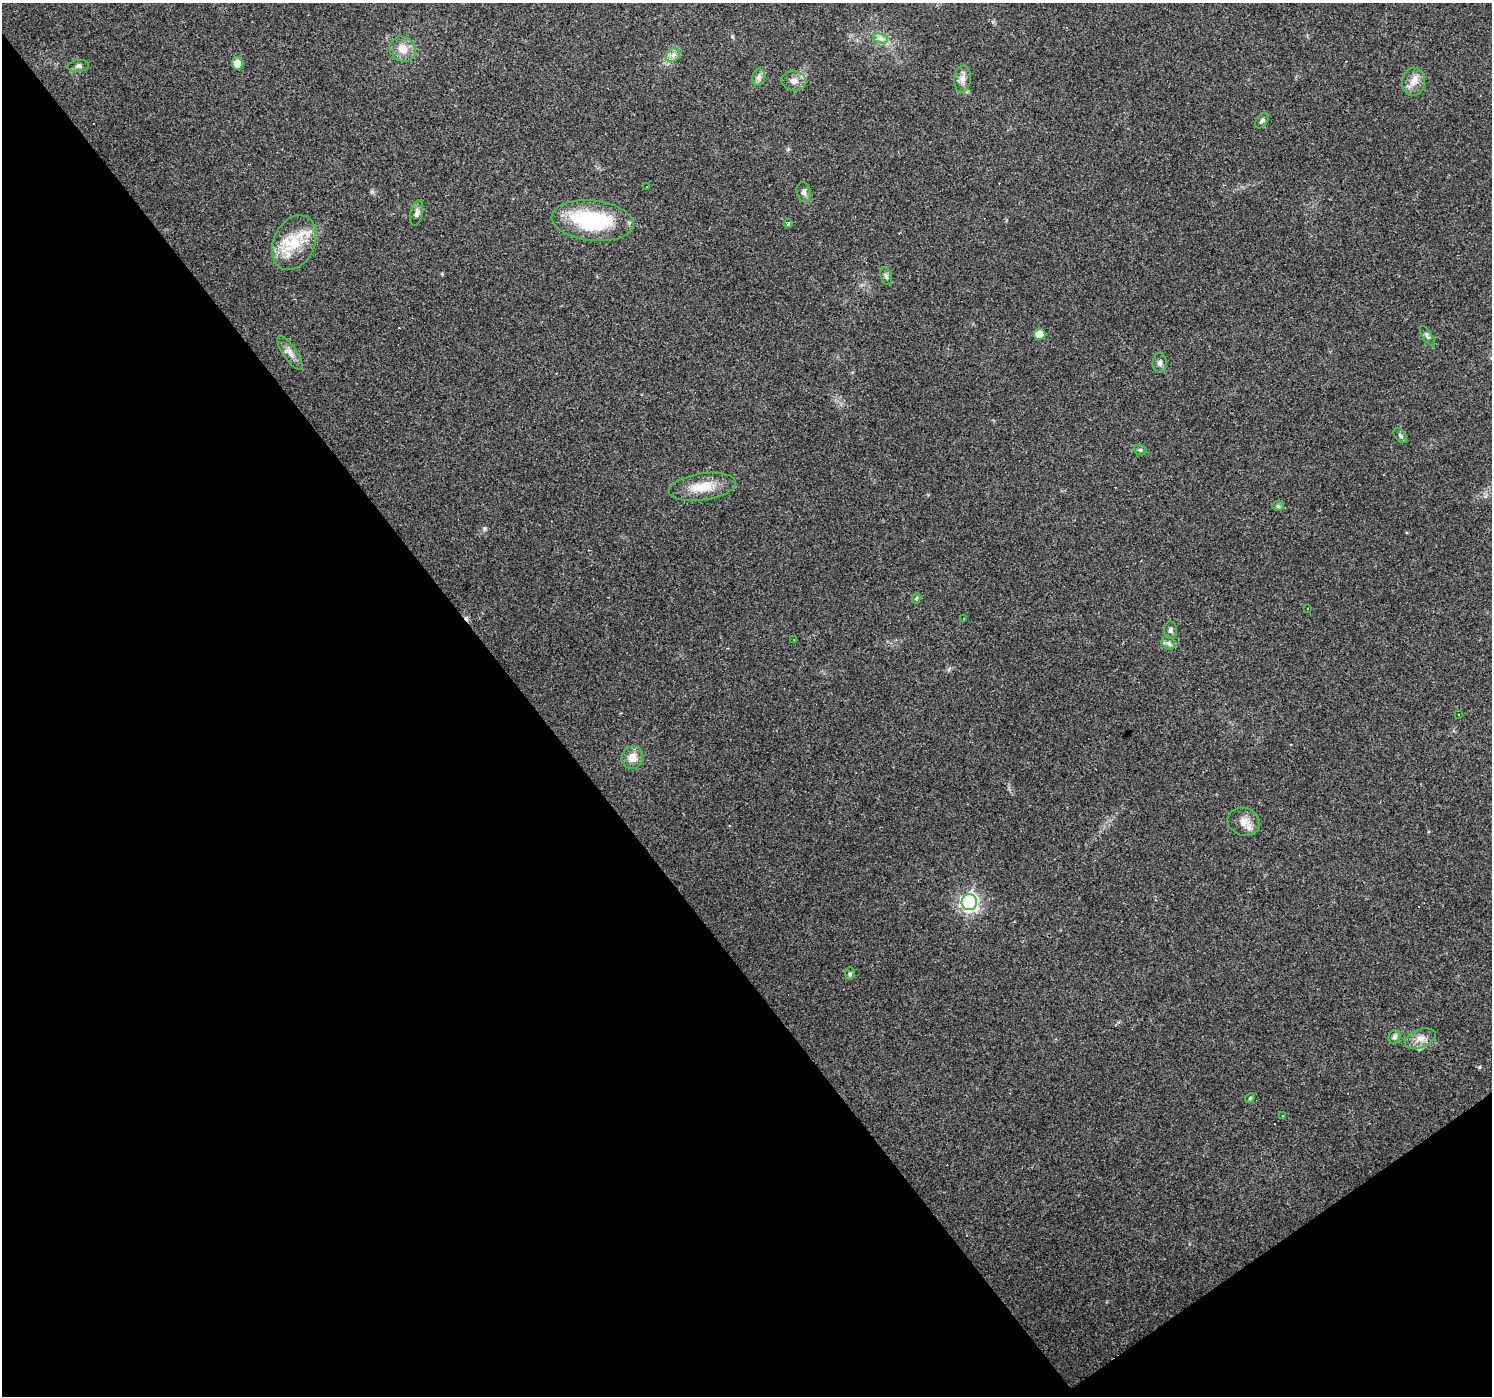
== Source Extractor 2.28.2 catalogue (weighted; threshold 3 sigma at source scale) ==
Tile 14 of 4 x 4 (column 2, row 4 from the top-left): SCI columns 1491-2980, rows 130-1523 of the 5961 x 5898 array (HDU 1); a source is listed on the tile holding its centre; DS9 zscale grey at full resolution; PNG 1494 x 1398 px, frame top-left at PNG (2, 3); each listed source drawn as its Kron ellipse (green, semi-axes under 4 px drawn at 4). Shown black and unused: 38% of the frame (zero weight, under 3 of 4 exposures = <1% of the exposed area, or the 3 px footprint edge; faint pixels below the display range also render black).
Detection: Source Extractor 2.28.2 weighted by HDU 2 'WHT'; one run over the whole footprint, this tile lists its part. Background 0.0723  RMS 0.0043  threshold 0.0195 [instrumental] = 3 sigma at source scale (4.5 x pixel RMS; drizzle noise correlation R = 1.50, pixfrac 1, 0.0396/0.0396 arcsec/px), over >= 5 px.
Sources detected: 58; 1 inside a brighter object's white glare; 14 cosmic-ray / hot-pixel residue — neither listed nor drawn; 3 inside a brighter listed object's ellipse — not listed separately; the other 40 listed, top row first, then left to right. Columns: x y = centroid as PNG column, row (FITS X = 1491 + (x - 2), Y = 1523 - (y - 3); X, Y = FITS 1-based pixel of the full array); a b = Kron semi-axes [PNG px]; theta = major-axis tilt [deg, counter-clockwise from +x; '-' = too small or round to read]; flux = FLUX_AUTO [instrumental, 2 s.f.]
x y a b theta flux
880 38 7 4 -19 1.5
403 49 14 12 -31 5.1
673 55 8 6 44 1.7
237 63 6 5 - 5.6
78 66 11 5 7 1.3
759 77 8 6 79 1.5
963 79 13 8 85 2.8
794 81 12 10 -11 3
1413 82 14 11 80 4.2
1262 121 8 5 52 1.1
647 187 3 3 - 0.94
804 192 10 7 -75 1.7
417 213 13 6 79 1.7
593 221 41 20 -6 41
788 224 4 3 - 1.3
294 243 29 20 65 15
886 276 9 5 -75 1.2
1040 334 6 6 - 7.7
1427 336 12 4 -56 1.1
290 353 20 7 -56 2.9
1160 363 10 7 89 1.5
1400 435 9 5 -53 0.91
1140 450 6 5 - 0.82
702 487 34 13 9 10
1278 506 6 5 - 0.85
916 598 5 4 - 0.61
1308 609 3 3 - 0.83
964 618 3 2 - 0.4
1170 630 9 6 89 1.2
793 640 3 2 - 0.41
1168 643 7 6 - 1.3
1458 715 3 2 - 0.36
632 758 11 10 - 4.7
1244 822 16 13 -18 4.6
969 902 8 7 - 140
850 974 6 5 - 0.68
1395 1037 7 6 - 1.3
1420 1039 16 9 21 3.9
1250 1098 5 4 - 0.54
1282 1115 3 3 - 0.62
Unlisted compact peaks at least as high as the median listed source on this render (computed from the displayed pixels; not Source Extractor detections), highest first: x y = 485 528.